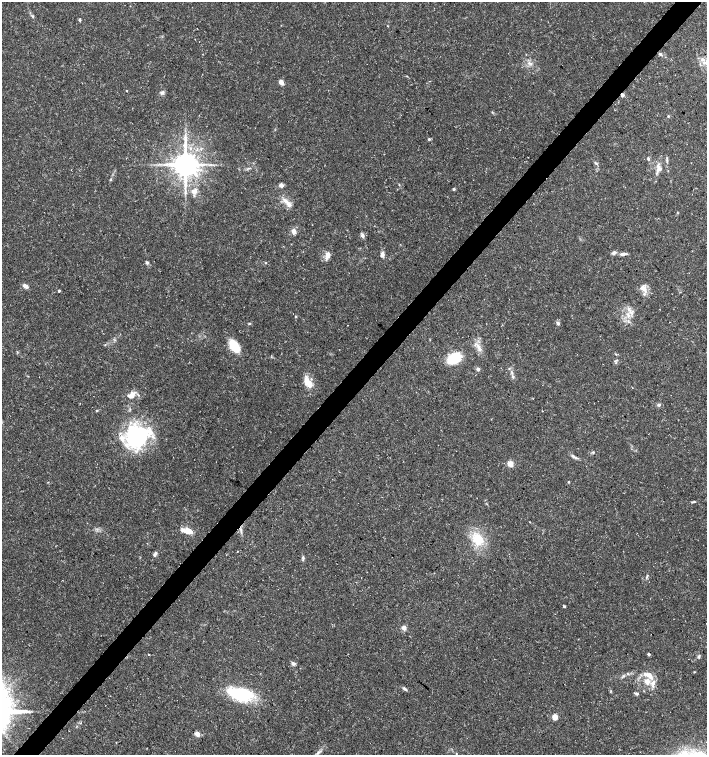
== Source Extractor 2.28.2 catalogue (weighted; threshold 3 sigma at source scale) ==
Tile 10 of 4 x 4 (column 2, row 3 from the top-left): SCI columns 1639-3047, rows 1506-3010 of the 6026 x 6025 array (HDU 1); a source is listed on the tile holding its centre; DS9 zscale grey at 2 x 2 block average (1 PNG px = mean of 2 x 2 image px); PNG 709 x 757 px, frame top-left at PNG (2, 2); no overlay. Shown black and unused: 4% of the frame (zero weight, under 3 of 5 exposures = <1% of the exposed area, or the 3 px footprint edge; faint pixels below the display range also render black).
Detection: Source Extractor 2.28.2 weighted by HDU 2 'WHT'; one run over the whole footprint, this tile lists its part. Background 0.0583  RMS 0.003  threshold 0.0134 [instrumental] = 3 sigma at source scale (4.5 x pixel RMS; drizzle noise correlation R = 1.50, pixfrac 1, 0.0396/0.0396 arcsec/px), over >= 5 px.
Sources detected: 89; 1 inside a brighter object's white glare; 1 cosmic-ray / hot-pixel residue — not listed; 10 inside a brighter listed object's ellipse — not listed separately; the other 77 listed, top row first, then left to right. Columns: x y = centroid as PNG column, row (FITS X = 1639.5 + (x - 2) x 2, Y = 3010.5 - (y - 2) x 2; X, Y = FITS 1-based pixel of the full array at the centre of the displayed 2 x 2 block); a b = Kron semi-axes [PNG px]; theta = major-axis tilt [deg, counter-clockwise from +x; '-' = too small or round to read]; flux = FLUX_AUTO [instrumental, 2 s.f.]
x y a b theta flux
33 16 4 3 - 0.82
80 20 4 3 - 1
660 54 5 3 - 1.3
529 63 4 3 - 1.6
705 63 12 5 -25 4.8
281 82 5 3 - 4.9
127 91 2 2 - 0.48
162 92 6 5 - 1.7
622 95 2 2 - 3.6
668 116 3 3 - 0.62
429 139 4 3 - 0.95
648 159 5 3 - 0.94
596 163 6 3 -42 1
185 164 7 6 - 1100
659 168 11 8 -79 4.9
111 179 3 2 - 0.55
281 185 3 2 - 9.9
454 189 3 3 - 0.86
194 191 8 7 - 4.7
288 203 16 5 -43 5.4
293 231 6 5 - 3.4
362 235 5 3 - 2.4
614 253 5 4 - 2.4
382 254 6 4 -88 2.7
623 254 9 4 9 2.6
328 255 10 6 77 3.9
147 262 5 4 - 1.3
266 263 3 2 - 0.45
25 286 7 4 -29 2.8
642 287 8 6 47 3.7
59 291 3 3 - 0.72
644 294 4 4 - 1.3
629 309 5 4 - 2
296 316 3 3 - 0.51
629 316 5 3 - 1.6
628 321 4 3 - 1.1
249 323 4 3 - 0.65
558 323 5 4 - 1.3
347 325 2 2 - 0.67
234 346 13 7 -54 19
478 347 9 5 -74 3.8
454 358 13 8 29 25
615 361 3 3 - 0.72
478 369 3 2 - 4.2
513 376 4 3 - 1.1
308 383 13 7 -54 9.2
132 394 13 5 30 4.1
659 405 4 3 - 1.6
96 411 4 3 - 0.6
137 438 33 23 -73 68
593 453 4 3 - 0.6
574 456 13 3 -28 2
510 464 3 3 - 19
569 482 3 3 - 0.57
694 502 4 2 - 0.69
241 530 10 2 -85 1.8
188 531 13 7 -13 7.1
478 539 12 11 - 18
155 554 6 4 61 2.1
303 558 6 3 86 1.3
647 575 4 2 - 0.7
564 606 3 3 - 0.88
404 628 3 2 - 9.9
149 654 2 2 - 0.43
649 654 2 2 - 1.8
699 656 5 3 - 1
293 663 6 5 - 1.8
694 672 3 2 - 0.41
624 676 4 3 - 0.89
649 676 11 6 -48 5.7
405 689 6 3 -36 1.5
636 693 5 3 - 1.3
241 694 24 12 -10 47
555 717 3 3 - 18
197 734 3 2 - 15
318 752 5 3 - 1.5
456 753 3 2 - 0.38
Overlapping masked pixels (flux is a lower limit): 1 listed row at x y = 622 95
Isophote crosses this tile's border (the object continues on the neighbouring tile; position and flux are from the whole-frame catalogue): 1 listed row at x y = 705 63